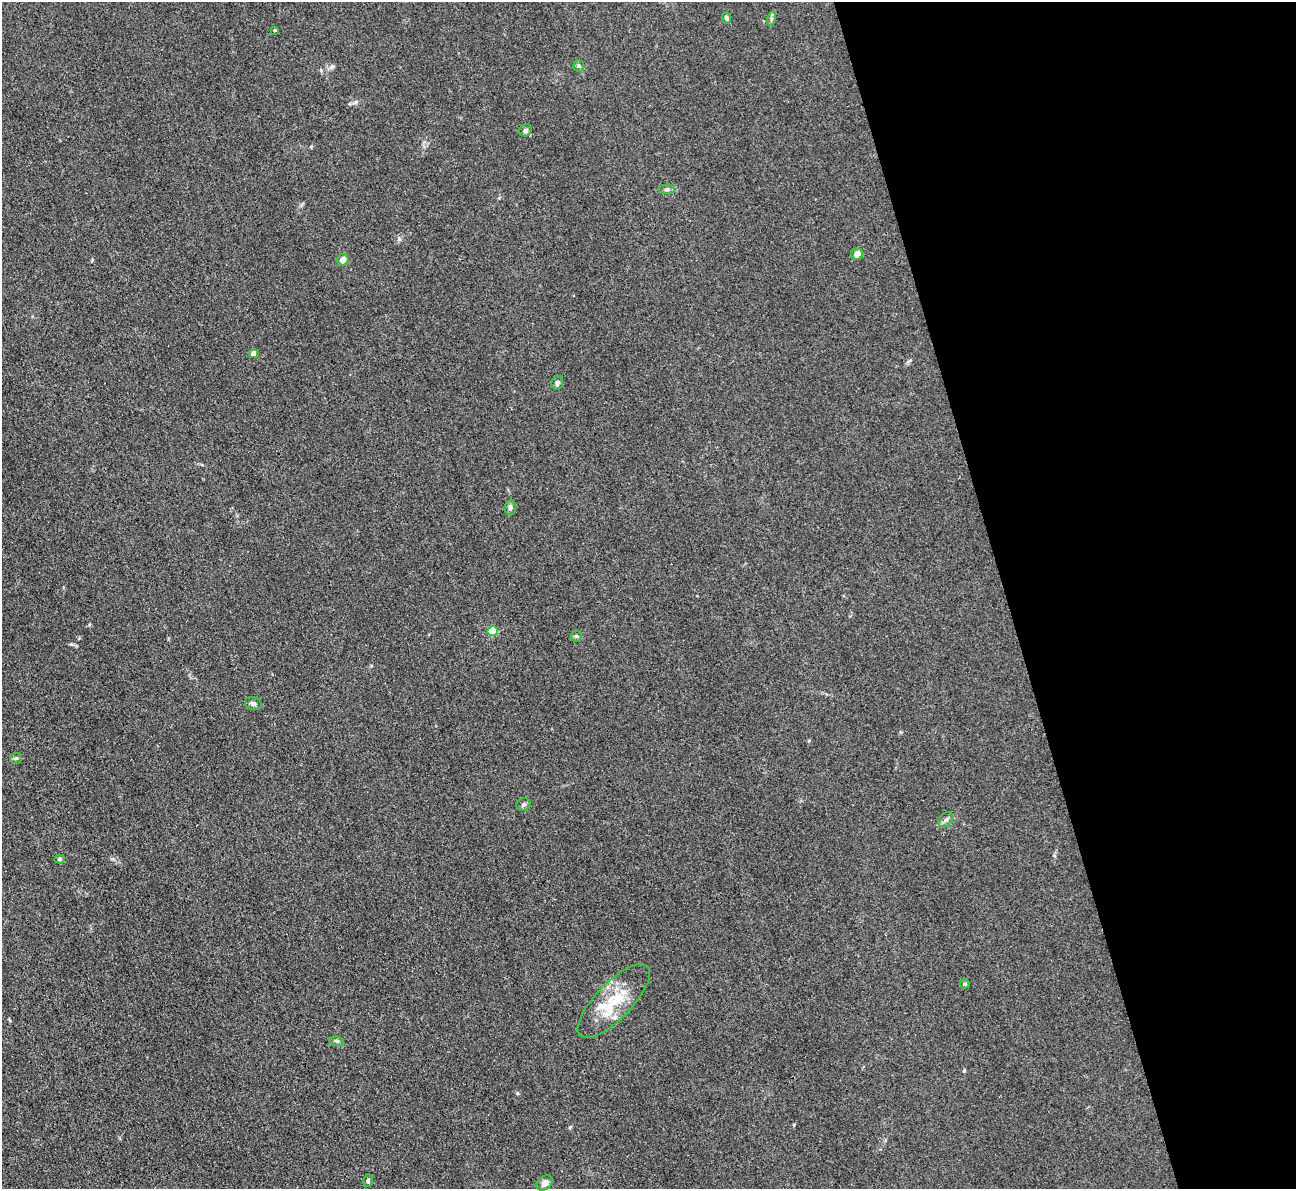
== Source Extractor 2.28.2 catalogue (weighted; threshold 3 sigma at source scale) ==
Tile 12 of 4 x 4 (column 4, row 3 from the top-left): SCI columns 3881-5174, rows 1454-2640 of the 5174 x 5158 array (HDU 1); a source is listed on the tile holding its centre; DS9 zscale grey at full resolution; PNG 1298 x 1191 px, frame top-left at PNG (2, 2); each listed source drawn as its Kron ellipse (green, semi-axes under 4 px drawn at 4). Shown black and unused: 22% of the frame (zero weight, under 3 of 4 exposures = <1% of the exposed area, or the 3 px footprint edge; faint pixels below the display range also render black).
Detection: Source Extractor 2.28.2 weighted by HDU 2 'WHT'; one run over the whole footprint, this tile lists its part. Background 0.0504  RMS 0.0051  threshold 0.0229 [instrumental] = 3 sigma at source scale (4.5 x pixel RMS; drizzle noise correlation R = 1.50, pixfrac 1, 0.05/0.05 arcsec/px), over >= 5 px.
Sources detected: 24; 1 inside a brighter listed object's ellipse — not listed separately; the other 23 listed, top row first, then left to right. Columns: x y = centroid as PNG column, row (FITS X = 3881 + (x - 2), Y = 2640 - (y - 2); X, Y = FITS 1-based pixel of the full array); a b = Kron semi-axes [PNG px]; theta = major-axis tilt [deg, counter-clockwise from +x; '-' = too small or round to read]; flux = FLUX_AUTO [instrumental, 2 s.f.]
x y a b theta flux
726 18 6 4 -67 1.3
771 19 7 4 71 0.92
275 30 3 3 - 0.53
579 66 6 5 - 0.77
525 130 6 6 - 1.2
667 189 8 4 1 1.1
857 254 6 5 - 3.2
343 260 6 5 - 3.6
253 353 4 4 - 3.2
557 383 7 5 75 1.6
510 507 7 6 - 1.4
493 631 5 5 - 20
576 636 5 5 - 0.81
253 704 8 6 -15 1.3
16 758 6 5 - 0.82
523 804 7 6 - 1.1
946 820 8 6 44 1.7
59 859 5 4 - 0.83
965 984 5 4 - 0.81
614 1001 48 18 46 20
336 1041 7 5 -11 0.98
368 1181 6 4 74 0.81
545 1183 9 6 41 2.4